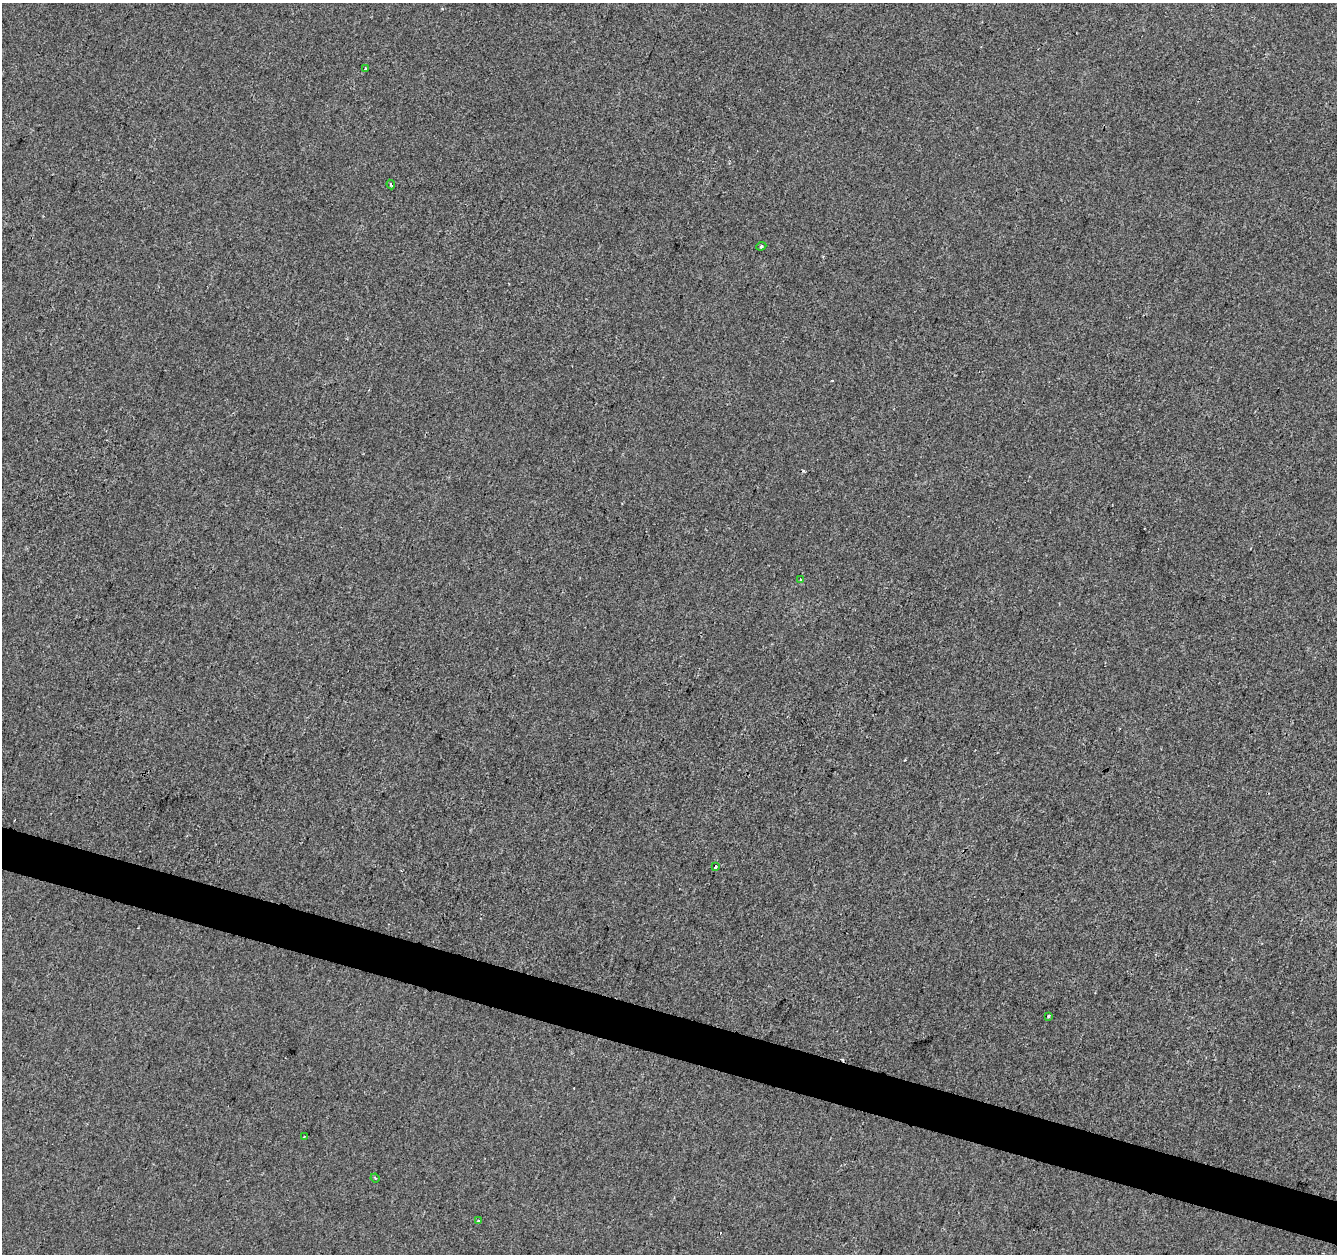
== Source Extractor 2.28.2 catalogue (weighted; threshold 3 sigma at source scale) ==
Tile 6 of 4 x 4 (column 2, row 2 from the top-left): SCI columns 1336-2670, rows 2723-3974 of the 5346 x 5506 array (HDU 1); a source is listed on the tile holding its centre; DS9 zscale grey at full resolution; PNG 1339 x 1256 px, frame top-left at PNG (2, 3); each listed source drawn as its Kron ellipse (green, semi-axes under 4 px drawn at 4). Shown black and unused: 3% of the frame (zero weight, under 2 of 3 exposures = <1% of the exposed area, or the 3 px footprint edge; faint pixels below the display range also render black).
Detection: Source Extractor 2.28.2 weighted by HDU 2 'WHT'; one run over the whole footprint, this tile lists its part. Background 1.34e-04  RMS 0.0042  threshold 0.0189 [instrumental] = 3 sigma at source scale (4.5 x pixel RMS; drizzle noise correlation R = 1.50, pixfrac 1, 0.0396/0.0396 arcsec/px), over >= 5 px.
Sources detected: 14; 5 cosmic-ray / hot-pixel residue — neither listed nor drawn; the other 9 listed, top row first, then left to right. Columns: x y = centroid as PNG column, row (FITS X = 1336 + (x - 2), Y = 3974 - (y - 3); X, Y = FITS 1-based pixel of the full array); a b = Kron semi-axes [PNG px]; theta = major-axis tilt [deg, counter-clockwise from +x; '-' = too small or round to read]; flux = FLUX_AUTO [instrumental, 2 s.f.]
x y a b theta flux
365 68 4 2 - 0.36
391 184 5 2 - 0.53
761 246 5 4 - 0.65
800 580 3 3 - 1.1
715 867 3 3 - 3.9
1048 1016 3 2 - 0.56
304 1137 4 2 - 0.65
375 1178 4 3 - 0.36
478 1221 3 3 - 0.68